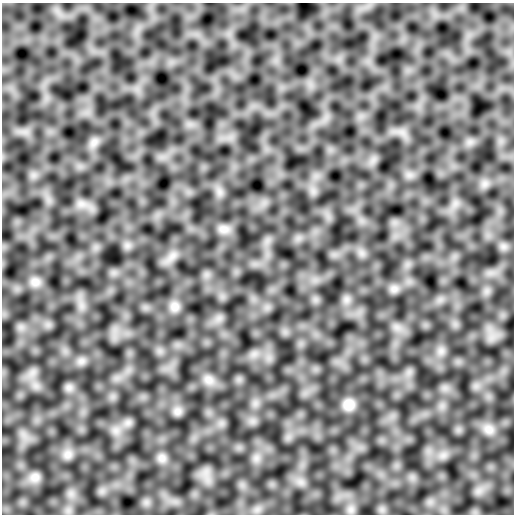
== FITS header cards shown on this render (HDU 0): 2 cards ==
NAXIS1  =                  512 /
NAXIS2  =                  512 /

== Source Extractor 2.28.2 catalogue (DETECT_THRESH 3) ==
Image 512 x 512 px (HDU 0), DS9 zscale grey, 1 PNG px = 1 image px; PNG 516 x 516 px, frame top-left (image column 1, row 512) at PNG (2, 3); no overlay
Background -2.38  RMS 59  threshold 176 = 3 sigma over >= 5 px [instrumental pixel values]
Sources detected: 13; all 13 listed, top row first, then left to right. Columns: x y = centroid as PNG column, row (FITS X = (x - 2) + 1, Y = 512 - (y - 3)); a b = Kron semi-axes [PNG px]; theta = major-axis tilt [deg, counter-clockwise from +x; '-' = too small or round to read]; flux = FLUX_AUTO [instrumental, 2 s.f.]
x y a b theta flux
223 229 13 11 -8 27000
35 282 14 12 -1 32000
394 289 11 8 0 22000
175 307 15 12 -83 31000
81 361 8 7 - 18000
209 380 14 11 -25 34000
69 387 9 9 - 19000
349 405 12 11 - 40000
177 411 11 11 - 22000
489 429 16 13 -26 42000
68 454 13 13 - 32000
162 458 12 11 - 25000
35 477 15 13 18 34000